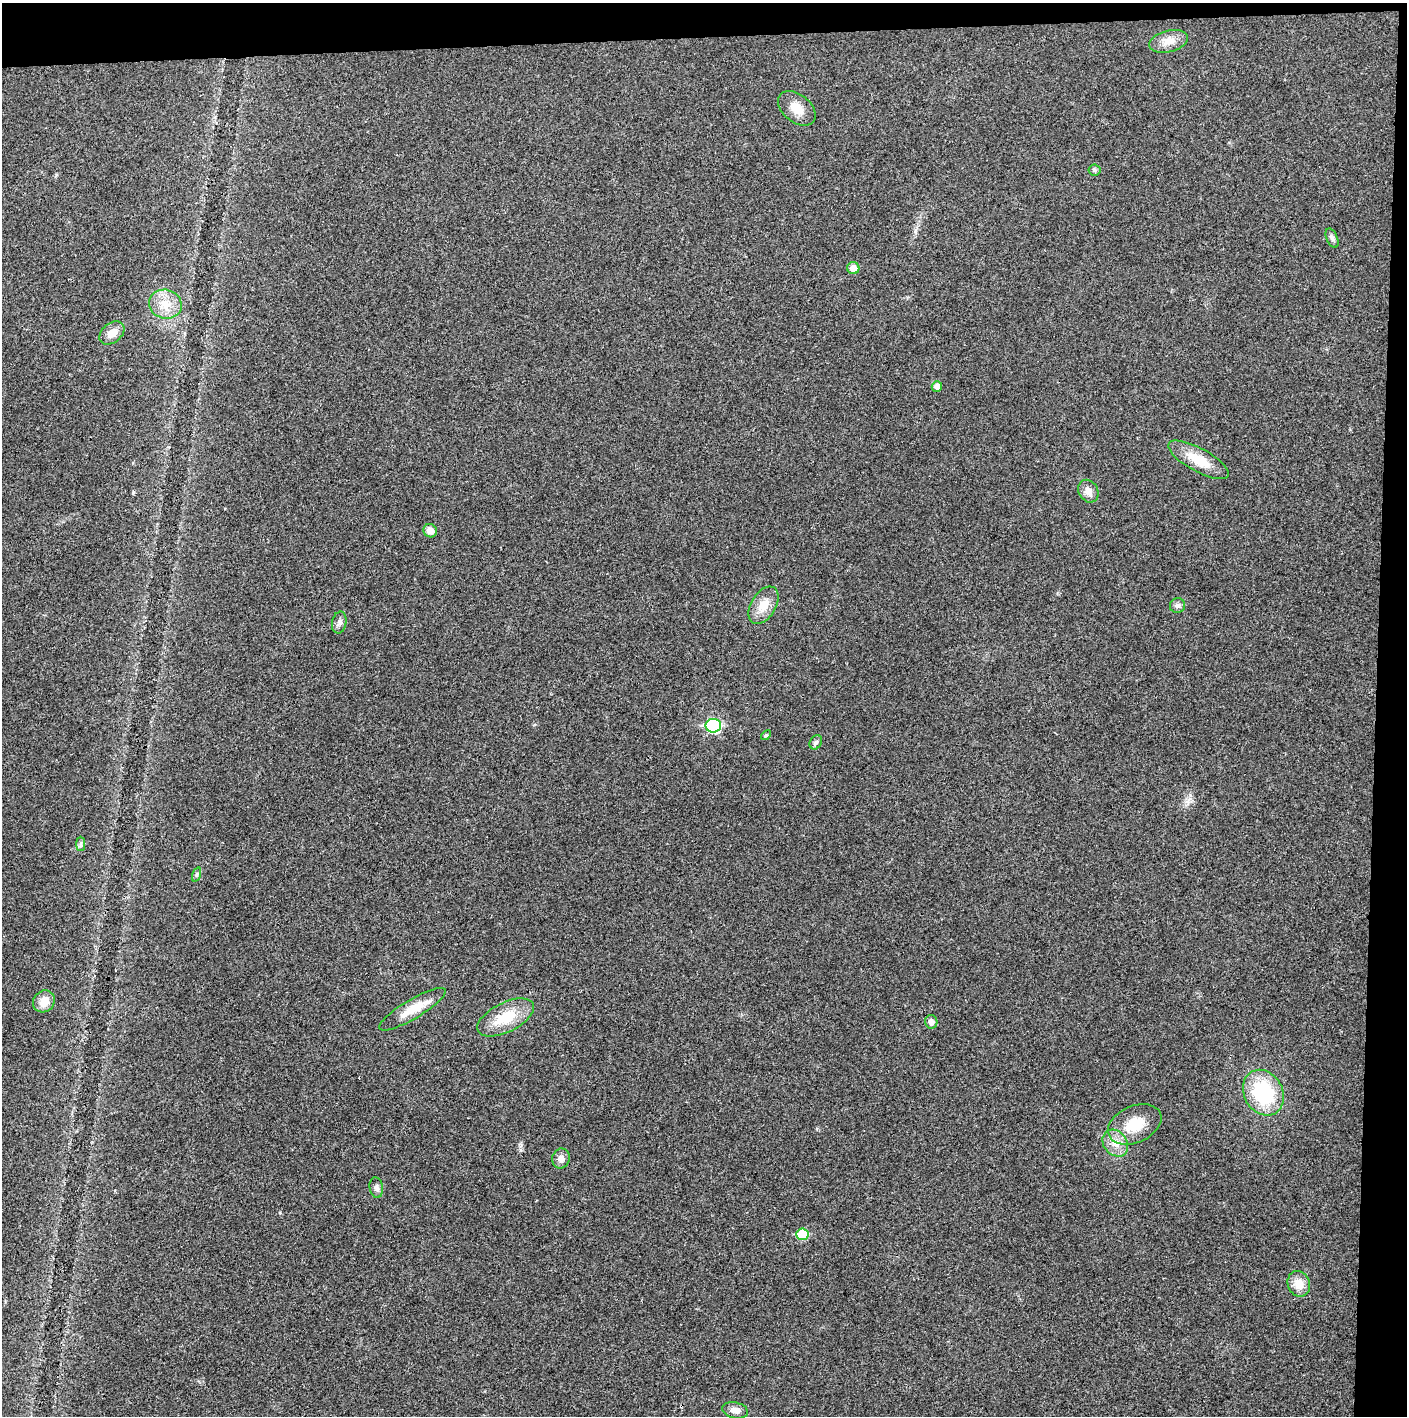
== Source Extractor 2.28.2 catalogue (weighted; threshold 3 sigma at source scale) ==
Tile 3 of 3 x 3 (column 3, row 1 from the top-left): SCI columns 2813-4217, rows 2830-4243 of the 4221 x 4244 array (HDU 1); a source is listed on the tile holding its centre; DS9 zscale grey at full resolution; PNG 1409 x 1418 px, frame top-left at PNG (2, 3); each listed source drawn as its Kron ellipse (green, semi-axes under 4 px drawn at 4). Shown black and unused: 5% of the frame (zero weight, under 3 of 4 exposures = <1% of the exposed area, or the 3 px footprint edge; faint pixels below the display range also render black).
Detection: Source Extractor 2.28.2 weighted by HDU 2 'WHT'; one run over the whole footprint, this tile lists its part. Background 0.0254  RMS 0.006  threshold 0.0272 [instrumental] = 3 sigma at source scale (4.5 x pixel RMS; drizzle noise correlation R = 1.50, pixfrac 1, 0.05/0.05 arcsec/px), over >= 5 px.
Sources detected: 31; all 31 listed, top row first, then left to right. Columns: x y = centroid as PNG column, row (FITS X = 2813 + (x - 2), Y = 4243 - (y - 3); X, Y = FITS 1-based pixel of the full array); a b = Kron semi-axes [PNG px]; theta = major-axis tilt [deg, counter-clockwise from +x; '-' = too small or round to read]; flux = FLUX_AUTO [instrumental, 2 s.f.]
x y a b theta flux
1169 41 19 10 14 7
797 108 21 14 -39 8.3
1094 170 6 5 - 1.3
1332 238 10 5 -67 1.7
853 268 6 6 - 5
165 304 16 14 -15 9.9
112 333 14 9 40 6
937 386 5 5 - 3.3
1198 460 34 11 -29 14
1088 491 12 9 -60 4.4
430 531 7 6 - 4.8
764 605 20 12 59 8.7
1177 606 7 7 - 2.1
339 622 11 7 79 2.2
713 726 8 7 - 69
766 735 6 3 43 0.68
816 742 7 5 57 1.3
81 844 7 4 -90 1.3
197 874 7 3 71 1
44 1001 12 10 46 6.3
412 1009 38 9 31 11
506 1017 31 14 27 17
931 1022 6 6 - 3.5
1263 1093 24 19 -60 43
1135 1124 28 18 24 17
1115 1143 14 11 -52 7.1
561 1158 10 8 71 3.1
376 1188 10 6 -80 2
802 1234 6 6 - 22
1299 1284 13 11 -68 6.9
735 1410 13 8 -12 4.3